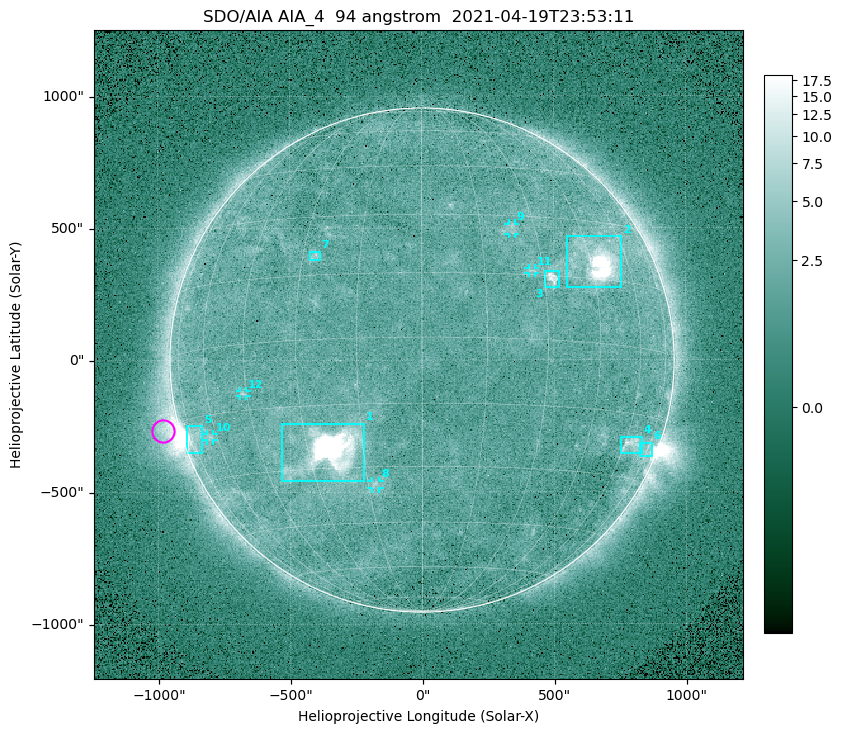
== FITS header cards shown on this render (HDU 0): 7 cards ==
TELESCOP= 'SDO/AIA '
INSTRUME= 'AIA_4   '
WAVELNTH=                   94
WAVEUNIT= 'angstrom'
DATE-OBS= '2021-04-19T23:53:11.12'
CTYPE1  = 'HPLN-TAN'
CTYPE2  = 'HPLT-TAN'

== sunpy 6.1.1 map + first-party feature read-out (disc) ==
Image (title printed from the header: SDO/AIA AIA_4  94 angstrom  2021-04-19T23:53:11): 512 x 512 px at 4.8 arcsec/px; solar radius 955 arcsec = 199 px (full disc in frame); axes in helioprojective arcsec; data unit not stated in the header (colour bar unlabelled)
Orientation: roll -0.138 deg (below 1 deg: not rotated)
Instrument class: DISC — disc imager (sunpy class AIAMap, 94 A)
Bright regions (active regions / flare kernels): reference = the median radial profile (limb darkening/brightening removed); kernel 5 px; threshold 5 sigma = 2.58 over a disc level ~1.8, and >= 1.15x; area >= 9 px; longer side >= 5 px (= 24 arcsec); searched inside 0.97 R_sun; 12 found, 12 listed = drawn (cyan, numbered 1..; 5 of them under ~33 arcsec drawn as corner ticks so the feature stays visible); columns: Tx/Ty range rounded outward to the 10 arcsec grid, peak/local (2 s.f.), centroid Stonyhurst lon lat
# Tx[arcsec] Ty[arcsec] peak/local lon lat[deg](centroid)
1 -540..-220 -460..-240 1640 -24 -26
2 550..760 270..470 36 +47 +19
3 460..520 270..340 6.6 +32 +14
4 750..830 -360..-290 4.4 +64 -22
5 -900..-830 -350..-250 6.5 -73 -19
6 820..870 -370..-310 2.9 +74 -22
7 -430..-380 380..410 3.1 -27 +20
8 -190..-160 -490..-450 3.3 -13 -34
9 330..360 470..520 2.7 +24 +27
10 -820..-790 -300..-280 2.9 -63 -20
11 400..430 330..350 2.7 +27 +16
12 -690..-660 -140..-110 3.1 -46 -11
Off-limb structures (1.02-1.3 R_sun): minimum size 50 px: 5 found; the strongest spans PA ~90..115 deg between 1.02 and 1.22 R_sun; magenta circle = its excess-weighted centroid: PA ~105 deg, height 1.06 R_sun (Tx ~-980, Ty ~-270 arcsec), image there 5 x the reference